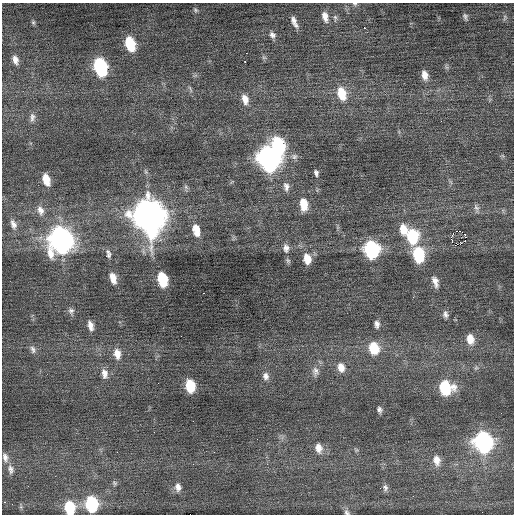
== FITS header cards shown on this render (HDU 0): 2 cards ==
NAXIS1  =                  512 / Axis length
NAXIS2  =                  512 / Axis length

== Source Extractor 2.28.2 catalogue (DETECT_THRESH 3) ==
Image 512 x 512 px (HDU 0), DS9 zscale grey, 1 PNG px = 1 image px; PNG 516 x 516 px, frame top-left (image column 1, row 512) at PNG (2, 3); no overlay
Background 0.271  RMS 0.78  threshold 2.33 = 3 sigma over >= 5 px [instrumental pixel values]
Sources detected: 89; all 89 listed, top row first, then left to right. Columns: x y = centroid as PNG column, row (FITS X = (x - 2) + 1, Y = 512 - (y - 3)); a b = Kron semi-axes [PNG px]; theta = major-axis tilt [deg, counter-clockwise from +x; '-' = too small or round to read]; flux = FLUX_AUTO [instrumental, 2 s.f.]
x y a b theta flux
355 4 7 5 0 86
195 10 7 5 -42 98
325 16 12 7 -74 360
465 16 9 6 -75 130
505 17 9 4 83 92
335 18 11 5 -85 130
33 22 7 5 -89 88
294 22 13 5 -66 300
364 28 3 2 - 220
272 35 9 7 -47 210
130 44 12 8 -73 2200
246 53 2 2 - 45
264 57 7 4 -1 87
15 60 12 7 -74 340
245 62 2 2 - 50
100 67 12 8 -73 6800
446 67 7 4 -71 92
425 75 11 7 -77 400
190 89 11 3 -64 100
342 93 14 9 -73 1200
245 99 12 7 -74 440
32 117 13 7 81 240
441 121 3 2 - 39
278 145 15 9 -74 5200
294 156 9 8 - 210
269 159 14 10 -70 26000
316 173 7 5 -77 150
46 179 11 6 -73 780
186 187 7 6 - 120
286 187 13 8 -80 270
304 204 13 8 -82 930
476 208 13 5 -74 180
40 210 14 9 -75 400
148 216 17 13 -73 76000
13 224 15 8 -70 350
403 229 13 8 -84 740
196 230 16 9 -75 610
460 231 2 2 - 130
452 235 4 2 - 87
465 235 3 2 - 380
412 236 13 10 -84 2900
61 240 15 12 -81 29000
452 240 3 2 - 66
465 241 3 2 - 26
286 248 11 8 -82 270
371 249 11 9 -79 7900
108 251 7 6 - 120
108 255 8 7 - 150
418 255 11 8 -80 3500
307 259 12 8 -79 720
113 278 12 7 -75 510
162 279 11 7 -77 2500
435 281 12 6 -72 300
203 293 3 2 - 77
71 311 8 8 - 170
445 314 8 6 -71 170
377 324 9 6 -85 210
90 326 11 6 -75 340
470 339 12 8 -80 580
374 348 12 9 -77 1500
33 349 11 7 -70 210
117 354 13 9 -80 530
341 367 11 8 -73 490
315 371 14 9 -88 340
104 374 14 8 -79 400
266 376 11 9 -87 280
187 378 3 2 - 130
190 386 10 7 -83 1800
445 388 12 11 - 2800
379 410 7 5 -75 140
501 413 2 2 - 35
193 421 2 2 - 34
154 432 2 2 - 24
483 442 12 10 -72 14000
318 448 12 8 -78 420
117 452 2 2 - 26
214 452 2 2 - 160
5 457 12 7 -75 260
437 460 12 9 -77 440
193 464 3 2 - 67
11 469 13 7 -79 260
114 483 7 5 -23 86
178 487 10 8 -77 290
385 488 9 7 -85 160
413 496 2 2 - 76
5 502 3 2 - 280
91 504 10 8 -83 4500
69 508 11 8 -84 2300
347 512 8 6 -44 120
At the frame edge (FLAGS 8, measured only in part): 3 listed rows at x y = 355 4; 69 508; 347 512